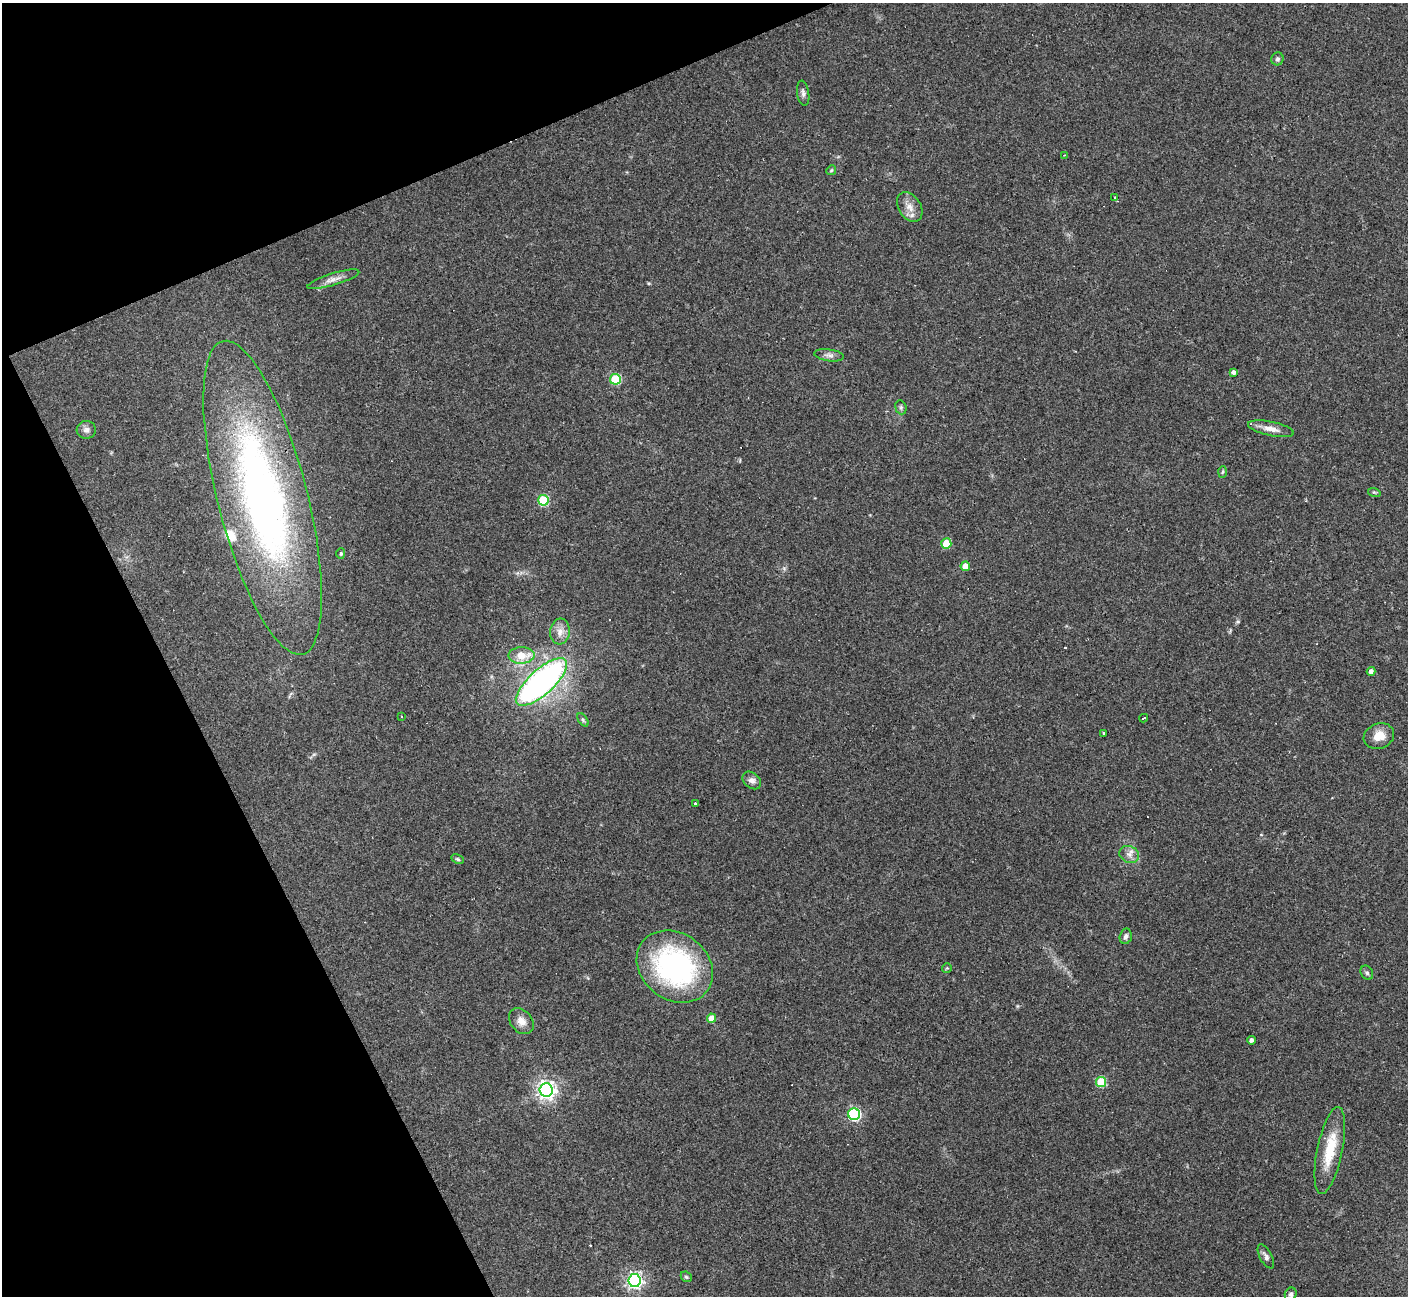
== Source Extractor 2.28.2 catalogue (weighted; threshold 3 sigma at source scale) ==
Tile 5 of 4 x 4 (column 1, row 2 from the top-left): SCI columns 1-1406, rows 2871-4164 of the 5622 x 5608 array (HDU 1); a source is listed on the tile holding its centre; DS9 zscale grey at full resolution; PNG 1410 x 1298 px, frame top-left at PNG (2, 3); each listed source drawn as its Kron ellipse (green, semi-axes under 4 px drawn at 4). Shown black and unused: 21% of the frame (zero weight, under 3 of 4 exposures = <1% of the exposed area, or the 3 px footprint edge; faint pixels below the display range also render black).
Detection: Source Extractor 2.28.2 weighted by HDU 2 'WHT'; one run over the whole footprint, this tile lists its part. Background 0.0991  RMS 0.006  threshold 0.0269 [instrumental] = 3 sigma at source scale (4.5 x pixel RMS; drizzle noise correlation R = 1.50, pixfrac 1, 0.05/0.05 arcsec/px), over >= 5 px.
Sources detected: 52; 2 cosmic-ray / hot-pixel residue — neither listed nor drawn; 2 inside a brighter listed object's ellipse — not listed separately; the other 48 listed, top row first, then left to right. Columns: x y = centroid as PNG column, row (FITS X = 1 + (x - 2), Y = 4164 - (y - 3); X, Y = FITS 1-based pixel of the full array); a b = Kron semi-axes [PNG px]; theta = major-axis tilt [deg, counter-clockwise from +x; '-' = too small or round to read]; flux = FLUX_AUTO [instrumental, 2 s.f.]
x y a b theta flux
1277 59 6 6 - 1.3
803 93 12 6 -81 2.1
1064 155 3 3 - 0.41
831 170 5 4 - 0.79
1115 198 3 3 - 6.5
910 207 16 11 -59 5.8
333 279 27 6 17 4.6
829 355 15 6 -8 2.7
1234 372 4 4 - 2
615 379 5 5 - 39
901 407 7 5 -71 1.2
1271 429 23 7 -12 5.3
86 430 9 9 - 2.6
1222 472 6 4 87 0.8
1374 492 6 4 -18 0.78
263 498 162 45 -76 310
543 500 5 5 - 38
946 544 5 5 - 20
341 554 5 4 - 0.74
965 566 5 4 - 9.3
560 632 13 10 84 4.8
521 655 13 8 1 10
1371 671 4 4 - 2.1
541 682 32 12 42 200
401 716 3 2 - 0.99
1144 718 4 3 - 1.9
583 720 8 4 -55 1
1104 733 3 3 - 1.1
1379 736 15 12 21 7.7
752 780 10 7 -43 2.9
695 804 3 3 - 2.7
1129 854 10 8 -25 3.3
458 859 6 4 -27 0.96
1126 936 8 6 76 1.8
675 966 41 33 -37 120
947 968 5 5 - 0.73
1367 973 7 6 - 1.3
712 1018 4 4 - 8.9
521 1021 14 10 -49 5
1251 1040 4 4 - 1.5
1101 1082 5 5 - 33
546 1090 7 6 - 280
854 1114 6 6 - 88
1330 1150 44 12 78 21
1266 1256 13 6 -62 2.3
686 1277 6 5 - 0.92
634 1280 6 6 - 170
1291 1294 7 5 64 1.6
Overlapping masked pixels (flux is a lower limit): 1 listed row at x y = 263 498